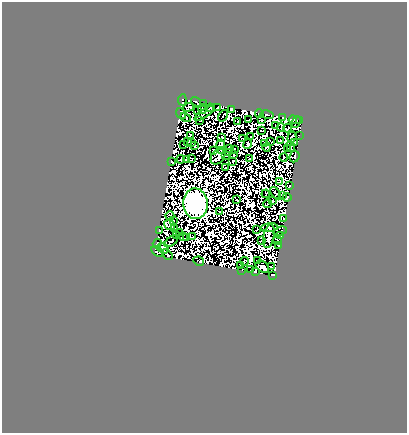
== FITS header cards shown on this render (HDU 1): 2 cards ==
NAXIS1  =                  405
NAXIS2  =                  431

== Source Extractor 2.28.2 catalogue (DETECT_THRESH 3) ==
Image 405 x 431 px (HDU 1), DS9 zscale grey, 1 PNG px = 1 image px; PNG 409 x 435 px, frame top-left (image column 1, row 431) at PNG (2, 2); each listed source drawn as its Kron ellipse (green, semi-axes under 4 px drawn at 4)
Background 1.29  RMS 2.8e-04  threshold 8.45e-04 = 3 sigma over >= 5 px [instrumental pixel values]
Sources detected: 257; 149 with non-positive FLUX_AUTO (blend fragments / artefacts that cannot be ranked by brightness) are neither listed nor drawn; the other 108 listed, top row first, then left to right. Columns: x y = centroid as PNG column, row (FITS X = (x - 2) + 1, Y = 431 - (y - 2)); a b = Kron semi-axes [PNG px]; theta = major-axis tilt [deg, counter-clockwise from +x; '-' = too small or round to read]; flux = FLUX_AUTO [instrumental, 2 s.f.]
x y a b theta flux
182 100 5 3 - 130
196 102 5 2 - 36
204 104 4 3 - 16
188 107 5 3 - 3.1
217 107 2 2 - 25
211 108 4 2 - 42
202 109 5 2 - 33
231 109 4 2 - 38
198 111 3 2 - 26
181 113 6 2 -49 83
204 113 11 3 35 41
259 113 4 3 - 41
267 115 7 2 -10 4.2
223 116 6 2 55 24
283 117 3 2 - 18
186 118 5 3 - 46
199 120 3 2 - 4.3
249 120 4 2 - 34
261 120 3 2 - 6.4
293 120 4 3 - 110
238 121 2 2 - 21
300 121 3 3 - 31
296 122 6 3 67 68
276 126 3 2 - 68
281 127 4 2 - 83
288 128 4 2 - 32
261 131 2 2 - 10
190 135 3 2 - 8.5
299 136 3 2 - 18
222 137 3 2 - 24
250 137 2 2 - 16
292 137 6 2 73 48
242 139 3 2 - 42
188 141 3 2 - 12
271 141 2 2 - 1.6
281 141 4 3 - 87
191 142 3 2 - 2.5
294 143 2 2 - 21
184 144 3 2 - 34
221 144 5 3 - 17
248 144 5 3 - 68
264 144 4 3 - 25
194 145 4 2 - 11
267 147 4 3 - 0.23
291 147 6 2 -69 17
229 148 3 2 - 31
287 148 2 2 - 18
234 149 3 2 - 16
214 150 3 3 - 16
222 150 3 2 - 25
229 152 3 2 - 31
225 155 3 2 - 29
234 155 3 2 - 24
294 156 6 5 - 26
218 157 9 6 50 30
284 157 4 2 - 10
191 158 3 2 - 38
181 159 4 2 - 27
186 159 2 2 - 18
249 159 3 2 - 7.3
171 161 3 2 - 37
233 162 3 2 - 48
225 168 3 2 - 37
280 182 3 3 - 11
290 185 3 2 - 23
276 193 7 2 -52 23
266 194 4 2 - 38
282 195 3 2 - 16
287 197 4 3 - 55
237 200 2 2 - 29
273 201 3 2 - 75
196 204 15 12 -86 180000
267 204 4 2 - 20
219 211 2 2 - 21
170 216 4 3 - 17
284 218 2 2 - 14
173 221 3 2 - 9.5
170 225 6 4 -37 15
269 228 8 4 6 25
175 229 3 2 - 6.1
159 230 4 2 - 35
256 230 2 2 - 29
280 231 7 2 19 32
179 233 3 2 - 51
280 235 3 2 - 23
177 236 3 2 - 26
269 236 12 5 78 42
183 237 3 2 - 13
187 237 2 2 - 38
193 237 3 2 - 37
262 240 3 2 - 16
277 240 4 3 - 14
171 241 8 2 36 84
157 244 5 3 - 56
279 245 3 2 - 30
163 248 6 5 - 35
157 252 7 4 -33 0.45
167 254 6 3 -44 3.6
258 260 2 2 - 39
199 261 5 3 - 35
244 261 4 2 - 17
241 265 3 2 - 74
262 267 7 5 -39 810
271 267 3 2 - 53
242 270 3 2 - 14
251 270 4 2 - 17
255 271 4 3 - 70
273 275 4 2 - 25
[149 non-positive-flux detections neither listed nor drawn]